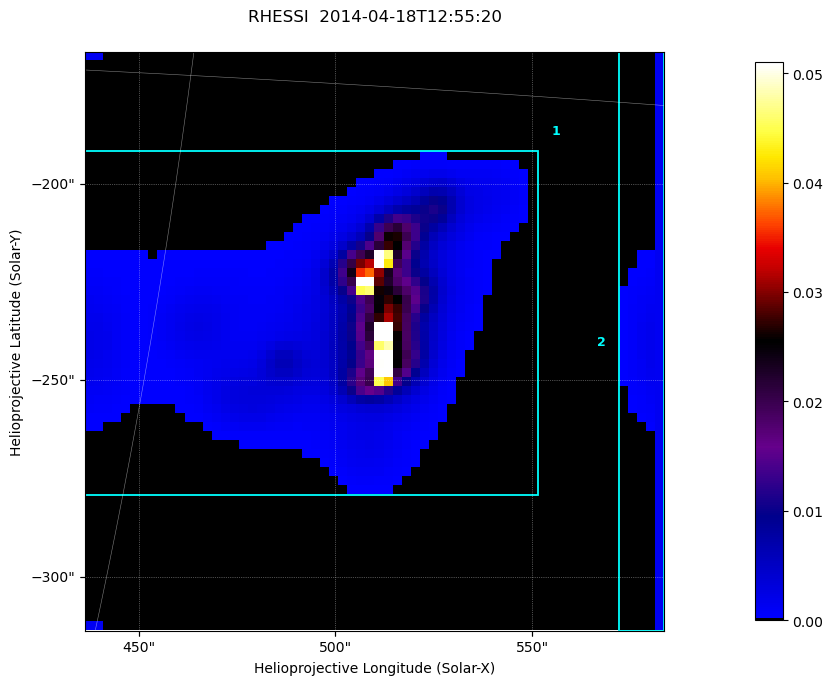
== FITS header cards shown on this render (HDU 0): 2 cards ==
TELESCOP= 'RHESSI  '           / Name of the Telescope or Mission
DATE_OBS= '2014-04-18T12:55:20.000' / nominal U.T. date when integration of this

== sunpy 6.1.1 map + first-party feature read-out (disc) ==
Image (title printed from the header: RHESSI  2014-04-18T12:55:20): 64 x 64 px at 2.3 arcsec/px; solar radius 955 arcsec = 415 px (partial field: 0.8% of the solar disc is inside the frame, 100% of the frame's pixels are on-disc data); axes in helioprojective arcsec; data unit not stated in the header (colour bar unlabelled)
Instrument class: DISC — disc imager (sunpy class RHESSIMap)
Bright regions (active regions / flare kernels): reference = the on-disc median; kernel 3 px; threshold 5 sigma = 1.71e-04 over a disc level ~2.31e-05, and >= 1.15x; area >= 9 px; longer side >= 3 px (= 6.9 arcsec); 2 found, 2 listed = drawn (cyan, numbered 1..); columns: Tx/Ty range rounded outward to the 5 arcsec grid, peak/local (2 s.f.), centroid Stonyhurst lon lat
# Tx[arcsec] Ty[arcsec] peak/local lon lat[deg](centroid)
1 435..555 -280..-190 2007 +33 -19
2 570..585 -315..-165 61 +40 -19